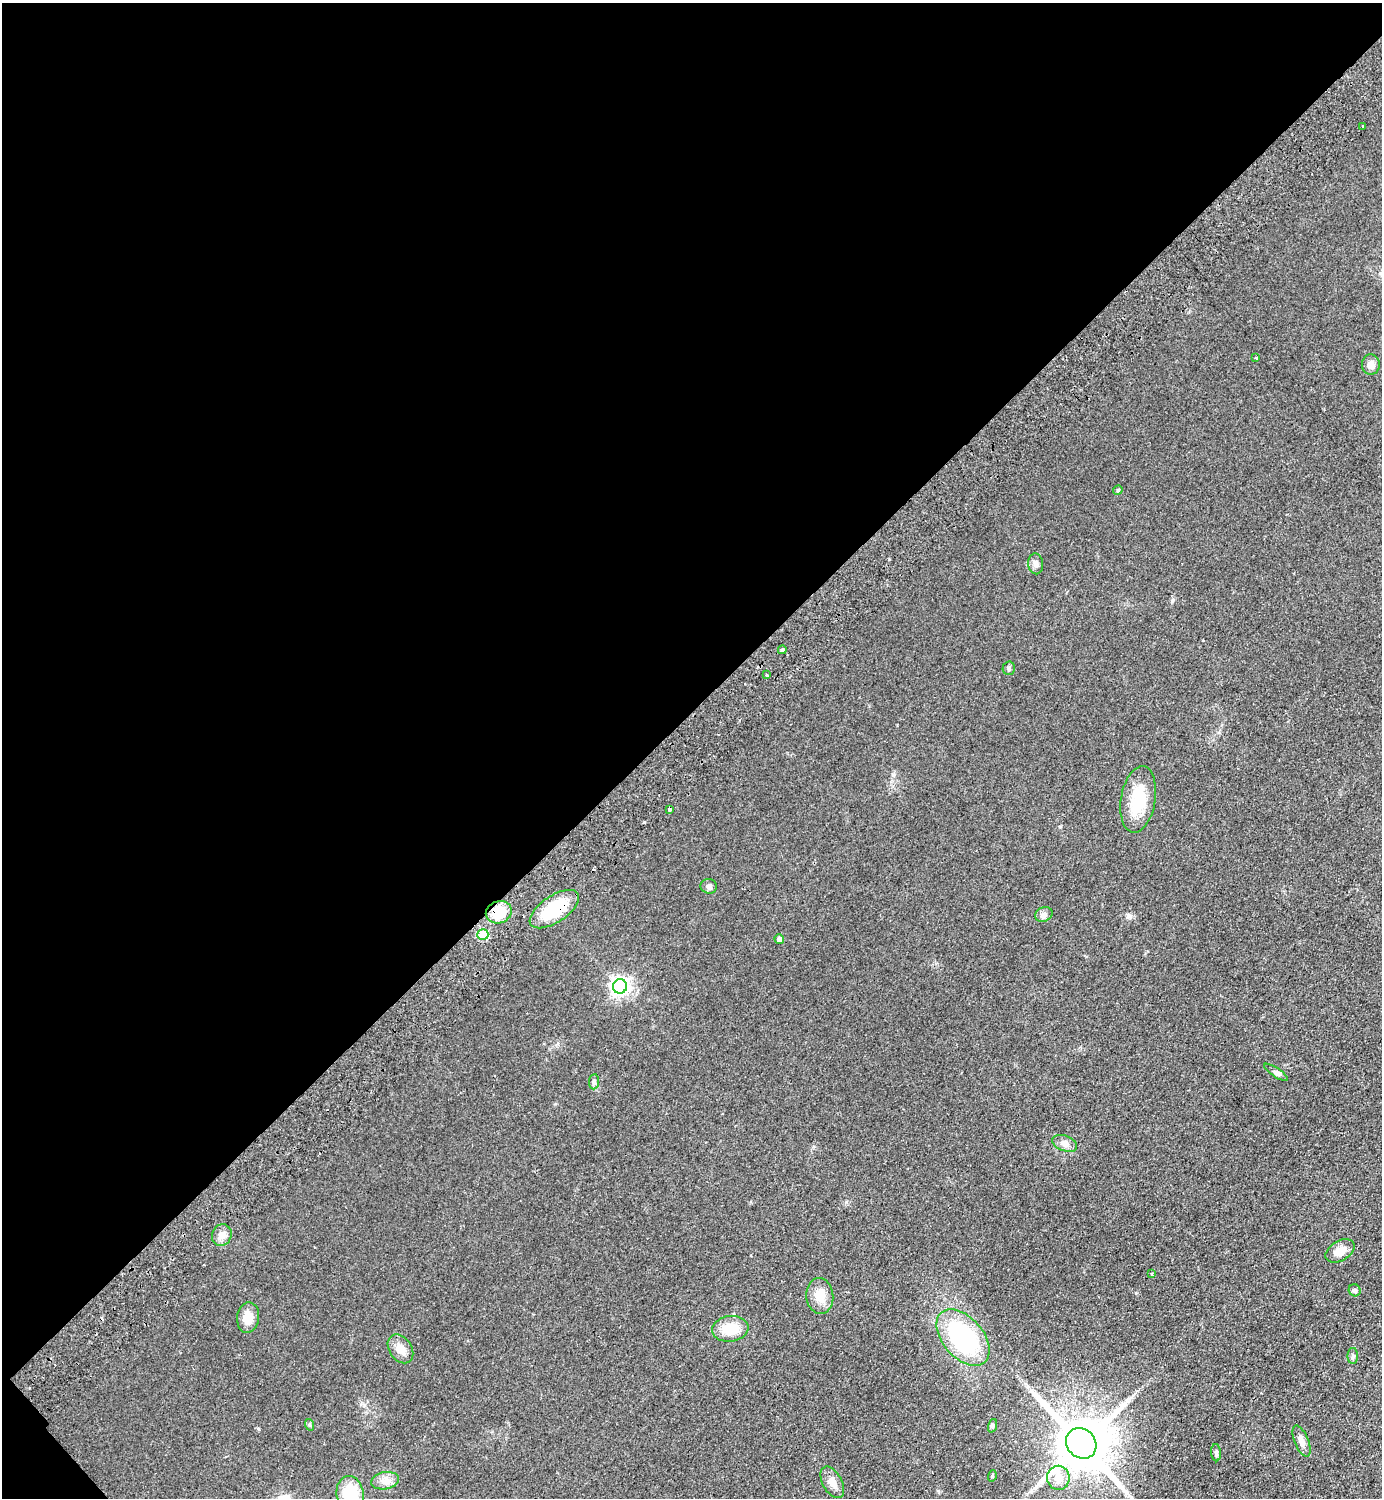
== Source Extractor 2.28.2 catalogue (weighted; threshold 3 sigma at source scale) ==
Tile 5 of 4 x 4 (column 1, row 2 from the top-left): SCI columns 202-1581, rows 3036-4531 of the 6066 x 6072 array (HDU 1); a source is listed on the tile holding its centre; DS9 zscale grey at full resolution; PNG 1384 x 1500 px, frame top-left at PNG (2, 3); each listed source drawn as its Kron ellipse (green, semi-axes under 4 px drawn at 4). Shown black and unused: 48% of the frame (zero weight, under 2 of 3 exposures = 3% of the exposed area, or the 3 px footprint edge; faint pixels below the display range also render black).
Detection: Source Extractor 2.28.2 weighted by HDU 2 'WHT'; one run over the whole footprint, this tile lists its part. Background 0.0559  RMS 0.0097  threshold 0.0436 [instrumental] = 3 sigma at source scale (4.5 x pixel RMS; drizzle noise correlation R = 1.50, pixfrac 1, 0.05/0.05 arcsec/px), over >= 5 px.
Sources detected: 43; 2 cosmic-ray / hot-pixel residue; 1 long thin detection or spike segment (spike, bleed or trail) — neither listed nor drawn; the other 40 listed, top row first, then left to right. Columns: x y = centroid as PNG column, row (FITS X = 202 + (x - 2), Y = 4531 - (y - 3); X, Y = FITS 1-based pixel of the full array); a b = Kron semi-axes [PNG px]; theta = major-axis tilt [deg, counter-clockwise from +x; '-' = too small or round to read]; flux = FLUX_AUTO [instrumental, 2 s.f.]
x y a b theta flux
1363 126 3 3 - 2.4
1256 358 3 3 - 3.2
1371 365 10 9 - 6
1118 490 5 4 - 1.4
1036 564 10 7 -84 3.9
782 650 4 4 - 2
1009 668 7 6 - 2
766 675 3 3 - 3.8
1138 799 33 17 81 39
669 809 3 3 - 8.7
709 886 8 7 - 3.6
554 909 28 13 34 46
499 912 13 11 20 23
1044 914 9 7 23 3.4
483 935 5 5 - 41
779 939 5 5 - 4.3
620 986 7 7 - 450
1276 1072 14 4 -34 2.8
594 1082 7 5 84 2.5
1065 1143 13 7 -21 5.2
222 1235 11 9 63 6.6
1340 1251 16 10 30 11
1152 1274 3 3 - 2.1
1355 1290 6 5 - 2.2
820 1296 18 13 -85 16
248 1318 15 11 81 13
730 1329 18 13 7 23
963 1337 33 20 -49 120
400 1349 16 11 -55 9.6
1353 1356 8 5 89 2.3
310 1425 6 4 -71 1.4
992 1426 7 4 72 1.4
1302 1441 16 7 -67 6.2
1081 1443 16 14 -47 6800
1216 1453 8 5 -85 2.4
992 1476 6 3 73 0.96
1058 1478 12 11 - 11
385 1481 14 8 9 7.2
832 1482 17 9 -62 8.2
350 1494 18 13 -83 40
Overlapping masked pixels (flux is a lower limit): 3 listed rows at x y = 669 809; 554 909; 499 912
Isophote crosses this tile's border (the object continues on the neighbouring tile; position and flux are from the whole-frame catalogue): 1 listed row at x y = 350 1494
Unlisted compact peaks at least as high as the median listed source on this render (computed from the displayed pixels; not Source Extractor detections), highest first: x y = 1172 601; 1128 915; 1060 826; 1136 1293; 258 1429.